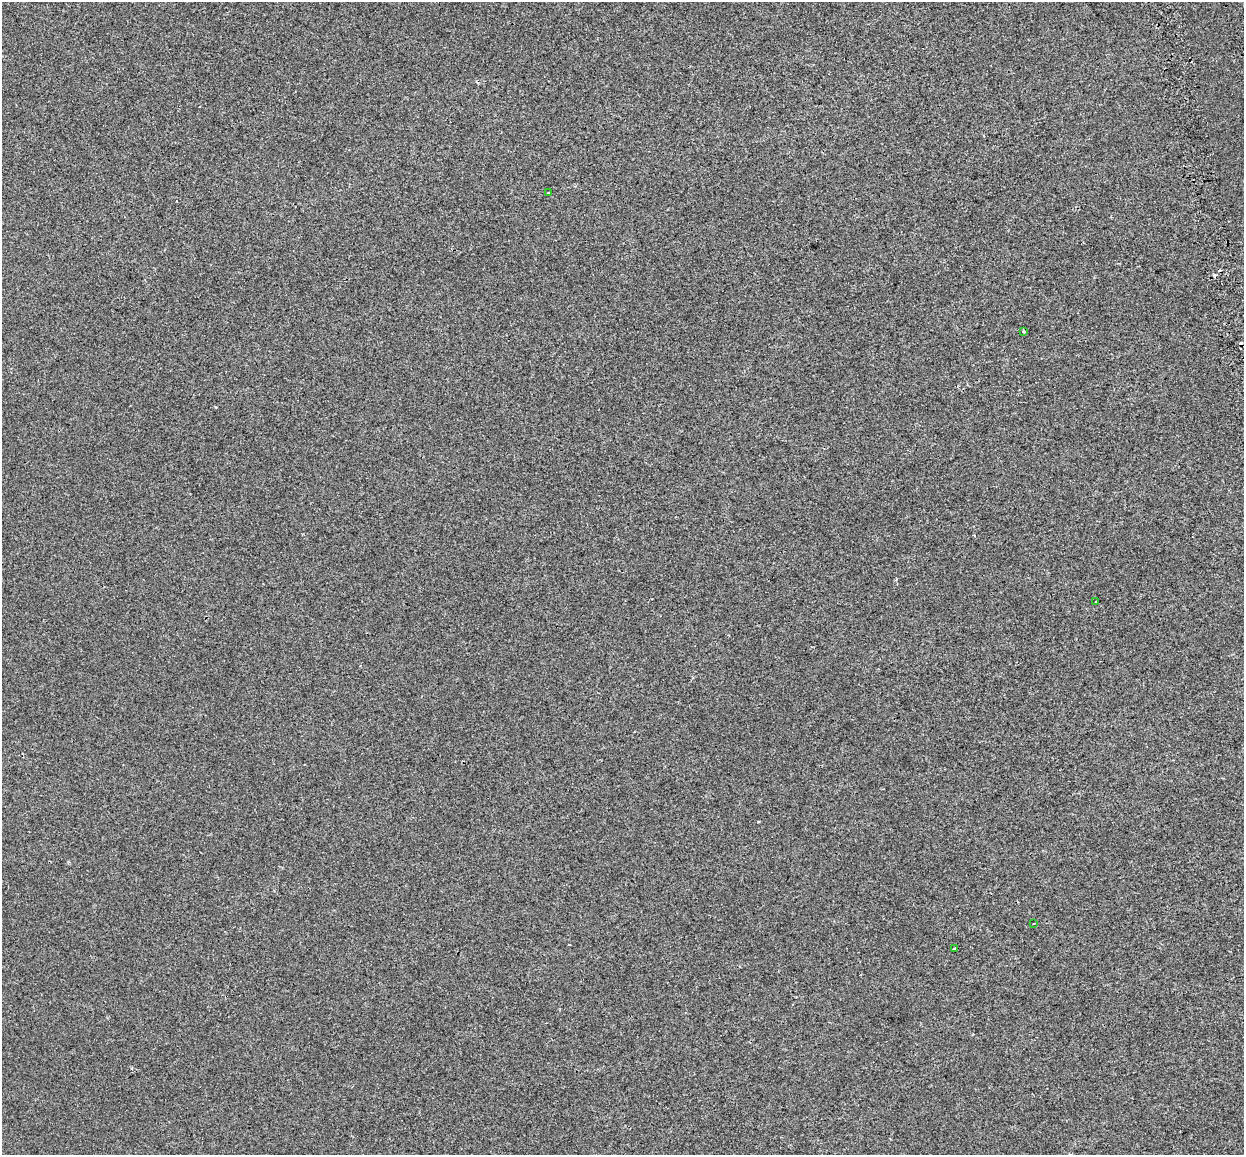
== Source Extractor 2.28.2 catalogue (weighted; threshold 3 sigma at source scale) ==
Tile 10 of 4 x 4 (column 2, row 3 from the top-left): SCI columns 1328-2569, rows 1327-2479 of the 5138 x 4912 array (HDU 1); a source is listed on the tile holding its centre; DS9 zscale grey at full resolution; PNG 1246 x 1157 px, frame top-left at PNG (2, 2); each listed source drawn as its Kron ellipse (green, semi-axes under 4 px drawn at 4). Shown black and unused: <1% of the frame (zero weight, under 2 of 3 exposures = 7% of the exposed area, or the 3 px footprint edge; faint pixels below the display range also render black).
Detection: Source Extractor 2.28.2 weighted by HDU 2 'WHT'; one run over the whole footprint, this tile lists its part. Background -5.73e-04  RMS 0.0045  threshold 0.0204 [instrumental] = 3 sigma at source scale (4.5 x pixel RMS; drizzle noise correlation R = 1.50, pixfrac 1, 0.0396/0.0396 arcsec/px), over >= 5 px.
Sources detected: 10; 5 cosmic-ray / hot-pixel residue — neither listed nor drawn; the other 5 listed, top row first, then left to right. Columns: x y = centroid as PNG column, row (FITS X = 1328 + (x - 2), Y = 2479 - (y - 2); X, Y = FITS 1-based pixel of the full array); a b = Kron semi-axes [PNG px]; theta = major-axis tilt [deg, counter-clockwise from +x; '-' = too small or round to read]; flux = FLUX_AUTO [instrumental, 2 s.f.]
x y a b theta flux
549 193 3 3 - 1.9
1024 331 3 3 - 1
1096 602 3 2 - 1.3
1034 923 3 2 - 0.59
954 949 3 3 - 2